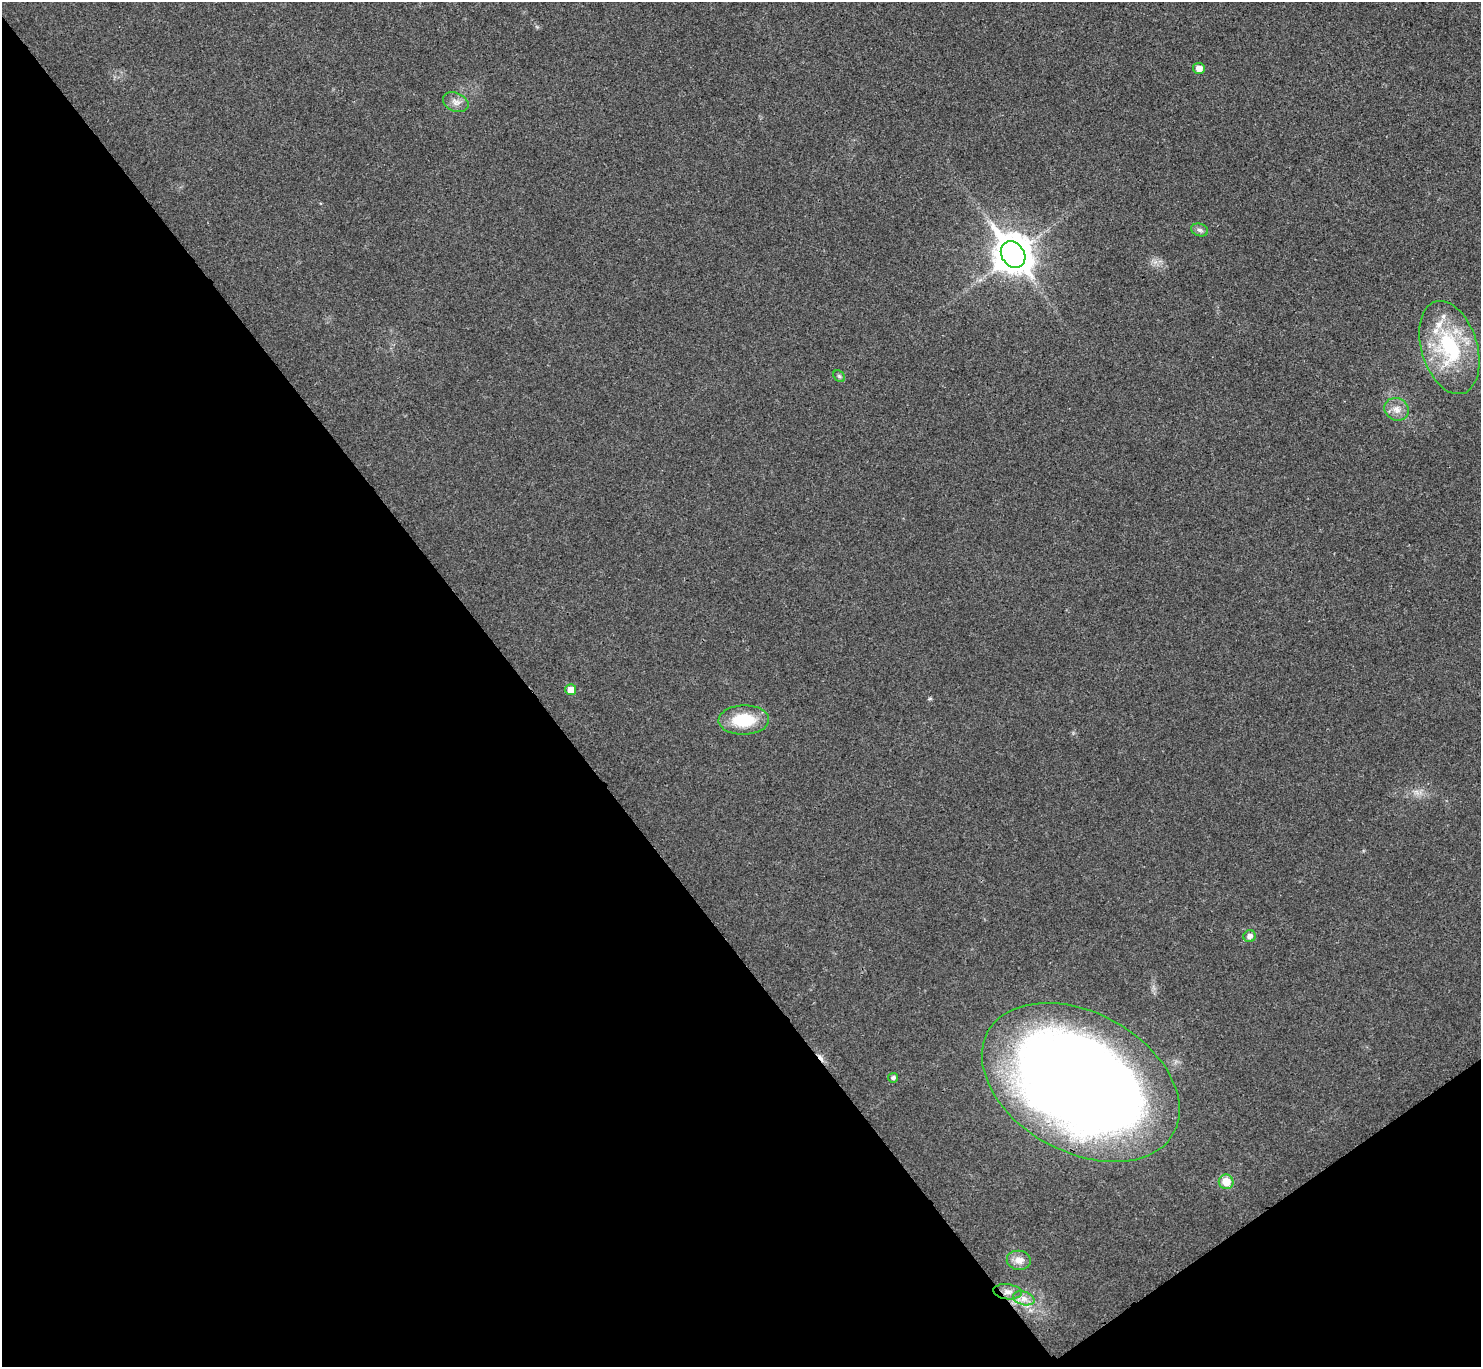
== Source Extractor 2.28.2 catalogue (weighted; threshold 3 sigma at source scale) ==
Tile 14 of 4 x 4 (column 2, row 4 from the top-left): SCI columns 1486-2964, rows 164-1528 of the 5931 x 5927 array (HDU 1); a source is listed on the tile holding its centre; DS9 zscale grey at full resolution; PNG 1483 x 1369 px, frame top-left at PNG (2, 2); each listed source drawn as its Kron ellipse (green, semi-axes under 4 px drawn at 4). Shown black and unused: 39% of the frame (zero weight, under 3 of 4 exposures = <1% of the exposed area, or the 3 px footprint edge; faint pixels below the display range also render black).
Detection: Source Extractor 2.28.2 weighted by HDU 2 'WHT'; one run over the whole footprint, this tile lists its part. Background 0.0202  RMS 0.0059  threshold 0.0267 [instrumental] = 3 sigma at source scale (4.5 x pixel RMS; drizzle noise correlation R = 1.50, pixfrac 1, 0.05/0.05 arcsec/px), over >= 5 px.
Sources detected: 19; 1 cosmic-ray / hot-pixel residue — neither listed nor drawn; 2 inside a brighter listed object's ellipse — not listed separately; the other 16 listed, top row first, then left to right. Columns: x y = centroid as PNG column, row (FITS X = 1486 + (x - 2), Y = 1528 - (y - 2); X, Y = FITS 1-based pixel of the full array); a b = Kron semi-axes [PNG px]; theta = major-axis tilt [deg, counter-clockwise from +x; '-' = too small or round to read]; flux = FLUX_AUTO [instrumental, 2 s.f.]
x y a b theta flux
1199 68 6 5 - 4.6
456 102 13 9 -25 3.9
1200 230 8 6 -15 1.7
1013 255 14 11 -54 1400
1449 347 48 28 -73 53
839 376 6 5 - 1.1
1397 409 12 11 - 5.2
571 690 5 5 - 6.4
744 720 25 14 2 24
1249 936 6 6 - 3
893 1078 5 4 - 1.7
1081 1082 106 70 -28 1100
1226 1182 7 7 - 10
1019 1260 12 9 -7 5.2
1008 1292 14 7 -6 3.9
1024 1298 11 6 -17 3.7